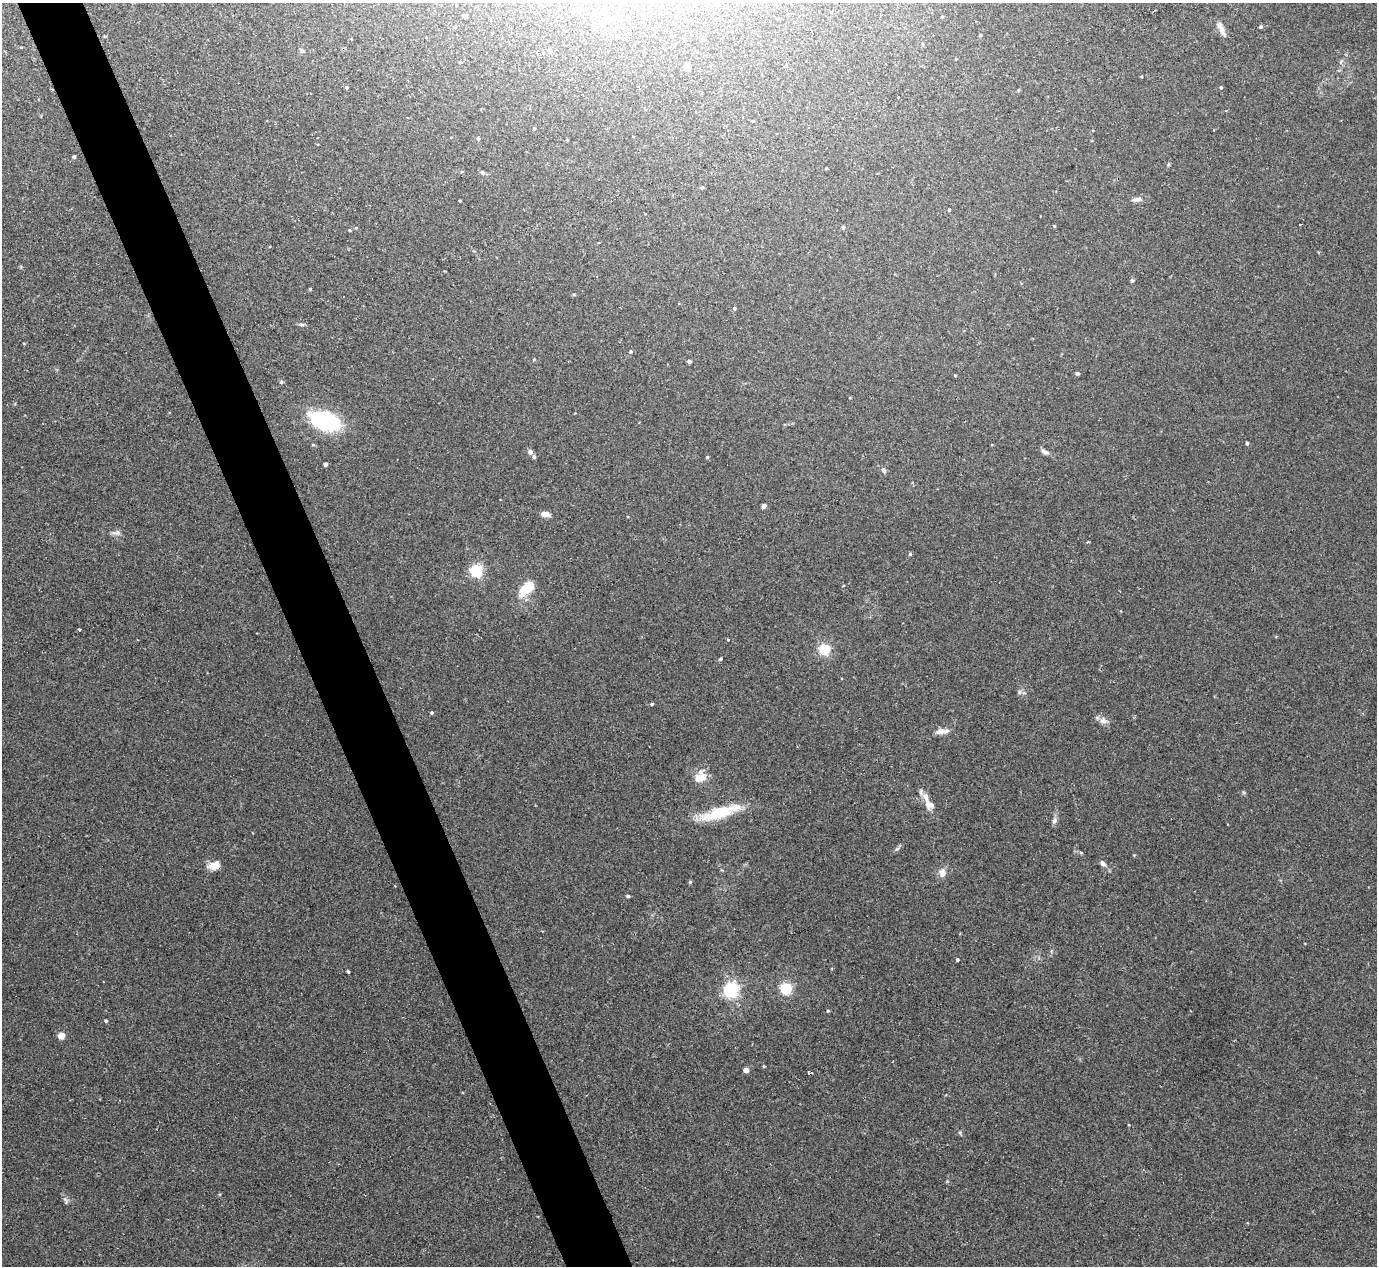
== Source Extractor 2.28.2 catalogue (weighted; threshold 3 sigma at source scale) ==
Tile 11 of 4 x 4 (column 3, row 3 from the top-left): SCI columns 2791-4165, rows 1447-2710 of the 5567 x 5545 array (HDU 1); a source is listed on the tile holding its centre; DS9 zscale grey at full resolution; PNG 1379 x 1268 px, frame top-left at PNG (2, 3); no overlay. Shown black and unused: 5% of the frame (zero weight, under 2 of 3 exposures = <1% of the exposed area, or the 3 px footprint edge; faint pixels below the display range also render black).
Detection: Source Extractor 2.28.2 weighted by HDU 2 'WHT'; one run over the whole footprint, this tile lists its part. Background 0.0497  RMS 0.0076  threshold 0.0343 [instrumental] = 3 sigma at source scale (4.5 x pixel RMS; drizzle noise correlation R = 1.50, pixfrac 1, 0.05/0.05 arcsec/px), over >= 5 px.
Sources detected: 80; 2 cosmic-ray / hot-pixel residue — not listed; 2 inside a brighter listed object's ellipse — not listed separately; the other 76 listed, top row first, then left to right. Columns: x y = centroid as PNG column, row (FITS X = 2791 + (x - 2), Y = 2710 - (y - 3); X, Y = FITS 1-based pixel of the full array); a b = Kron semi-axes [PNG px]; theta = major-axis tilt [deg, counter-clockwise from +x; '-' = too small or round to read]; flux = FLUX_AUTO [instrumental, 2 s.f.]
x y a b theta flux
465 16 4 3 - 1.7
942 17 3 3 - 0.72
455 27 5 4 - 0.86
1220 27 18 7 -67 4.6
1260 27 4 4 - 1.1
980 35 5 3 - 0.67
302 51 6 5 - 1.5
549 51 5 4 - 3.4
785 66 4 3 - 0.76
687 67 5 5 - 6.9
346 87 4 4 - 1
1221 87 4 3 - 0.89
534 128 4 3 - 0.9
478 138 5 4 - 1.2
74 157 4 4 - 1.2
826 168 3 2 - 0.69
482 173 5 5 - 1.4
702 188 4 4 - 1.2
1137 199 12 6 5 3.2
460 201 3 2 - 0.59
949 210 3 3 - 1.2
1054 226 4 3 - 0.66
843 227 4 4 - 1.5
350 230 4 3 - 0.85
1132 281 5 4 - 1.4
310 289 4 3 - 0.71
734 308 4 4 - 1.2
301 324 6 4 -19 1.2
631 351 4 4 - 1
689 361 4 3 - 2.2
1077 373 4 4 - 1.7
955 375 5 3 - 0.59
281 382 5 5 - 1.2
325 421 34 19 -18 60
1247 443 4 3 - 1.2
530 452 5 5 - 2.8
1044 452 10 5 -27 2.6
534 457 5 4 - 1.4
707 457 4 3 - 0.84
325 464 4 4 - 2.3
884 470 8 6 -70 1.8
764 506 4 4 - 3.7
545 514 10 6 -9 4.1
117 533 12 6 8 2.8
910 554 4 4 - 0.87
476 571 5 5 - 130
527 588 23 11 43 16
79 629 3 2 - 0.82
728 640 4 3 - 0.59
824 649 5 5 - 74
720 659 5 4 - 1
1019 692 6 5 - 1.6
652 704 4 3 - 0.93
432 713 4 4 - 1.1
1103 721 10 9 - 3.8
942 731 16 6 6 5.1
703 777 17 11 -71 8.9
926 797 16 8 -69 6.1
720 813 49 12 18 31
1054 820 10 6 78 2.5
1081 852 6 4 -20 0.9
1103 863 9 5 -39 2.3
215 865 14 9 17 7.1
942 873 11 8 -88 4.8
690 882 4 4 - 1
628 896 4 3 - 1.1
957 960 3 3 - 1
348 972 4 2 - 0.96
786 988 5 5 - 97
731 990 6 6 - 210
828 1011 4 3 - 0.88
106 1021 4 4 - 1
61 1036 4 4 - 13
746 1070 4 4 - 6.5
808 1074 4 3 - 3.9
65 1200 11 4 -68 1.9
Unlisted compact peaks at least as high as the median listed source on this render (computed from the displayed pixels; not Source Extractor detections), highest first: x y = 897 849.